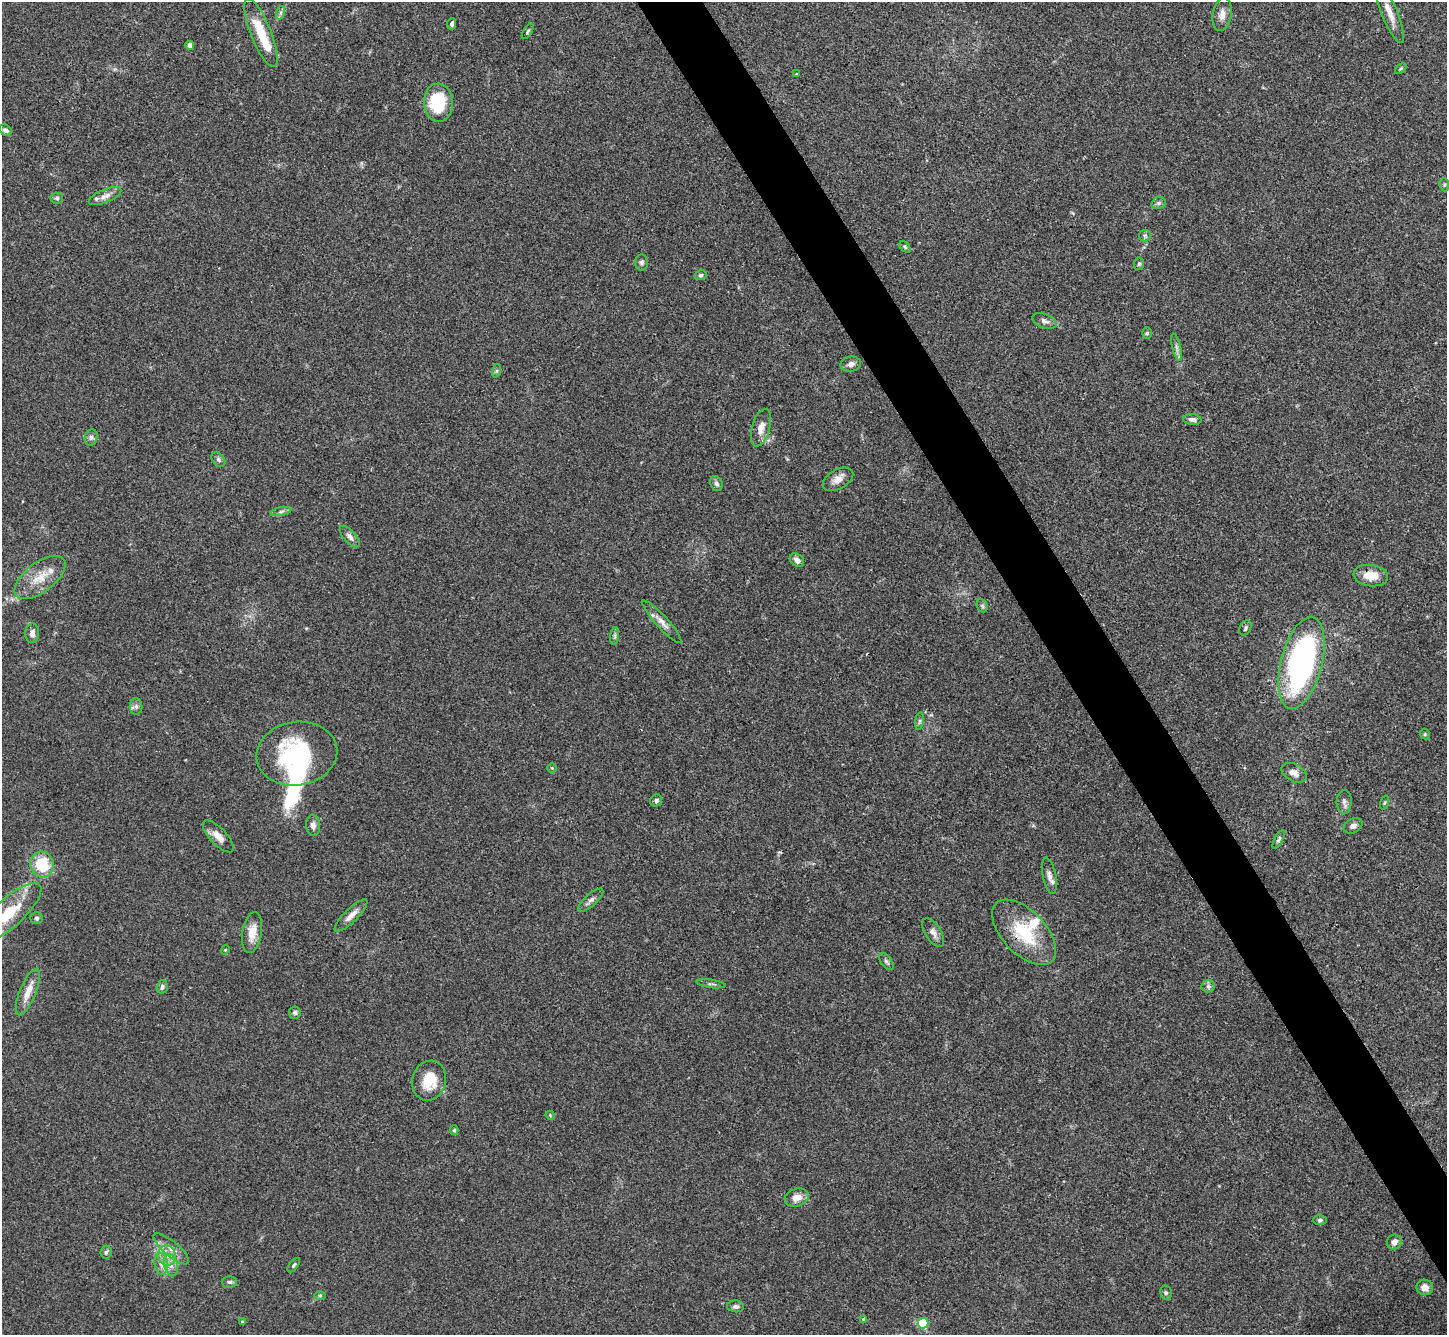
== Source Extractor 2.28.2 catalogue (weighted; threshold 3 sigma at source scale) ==
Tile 6 of 4 x 4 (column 2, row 2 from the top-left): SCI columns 1448-2892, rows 2819-4151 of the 5785 x 5776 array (HDU 1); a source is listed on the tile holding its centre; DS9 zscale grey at full resolution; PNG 1449 x 1337 px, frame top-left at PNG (2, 2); each listed source drawn as its Kron ellipse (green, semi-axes under 4 px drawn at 4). Shown black and unused: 4% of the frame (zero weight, under 3 of 4 exposures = <1% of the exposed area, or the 3 px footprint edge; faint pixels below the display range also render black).
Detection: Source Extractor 2.28.2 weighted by HDU 2 'WHT'; one run over the whole footprint, this tile lists its part. Background 0.0707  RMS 0.0055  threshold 0.0248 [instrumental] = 3 sigma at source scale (4.5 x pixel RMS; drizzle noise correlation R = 1.50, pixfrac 1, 0.05/0.05 arcsec/px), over >= 5 px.
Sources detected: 99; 3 inside a brighter object's white glare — neither listed nor drawn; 5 inside a brighter listed object's ellipse — not listed separately; the other 91 listed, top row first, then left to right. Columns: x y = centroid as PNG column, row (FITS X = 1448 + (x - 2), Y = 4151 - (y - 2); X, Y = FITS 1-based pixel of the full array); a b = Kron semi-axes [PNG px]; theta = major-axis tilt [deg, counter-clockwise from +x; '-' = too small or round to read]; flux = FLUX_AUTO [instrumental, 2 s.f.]
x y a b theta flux
1389 12 34 8 -68 8.2
280 13 7 4 71 1.3
1222 14 17 9 80 4.3
452 24 5 4 - 1.6
528 31 9 3 60 0.84
261 33 36 10 -68 18
190 45 4 4 - 3.8
1401 69 6 4 44 0.82
797 74 4 3 - 0.44
438 103 19 14 -87 28
5 130 7 5 -33 2
1444 185 6 4 -85 0.8
105 196 17 6 23 3.4
57 198 6 5 - 1.2
1159 203 7 5 20 1.2
1145 236 6 5 - 1
905 247 7 4 -46 0.89
642 262 8 6 88 1.4
1139 264 6 5 - 0.93
701 275 6 5 - 1
1044 321 13 7 -22 2.1
1147 333 6 5 - 0.87
1176 347 14 3 -77 1.8
851 364 10 7 11 2.4
496 371 7 4 71 0.83
1192 419 9 5 -6 2
761 428 19 9 75 5.4
91 437 8 6 76 1.6
218 460 8 6 -51 1.3
838 479 16 9 29 4.3
716 484 8 6 -67 1.5
281 512 10 4 11 1.6
350 537 13 6 -48 2.6
797 560 8 6 -42 2.7
1371 575 17 10 -7 8.4
40 577 30 14 37 12
982 606 7 5 -68 1.1
662 622 28 6 -48 4.1
1245 628 8 5 64 1.1
32 633 10 7 88 2.6
615 636 9 4 83 1.1
1301 663 47 20 76 130
136 707 8 6 -89 1.8
919 721 9 4 81 1
1425 734 5 5 - 0.71
297 754 41 32 9 55
552 768 4 4 - 0.54
1294 773 13 8 -29 3.5
656 801 6 6 - 1.4
1344 802 12 7 88 2.3
1385 802 7 3 71 0.71
313 825 10 7 -88 2.5
1353 826 10 7 27 2.4
218 836 20 8 -47 5.3
1279 839 10 4 62 1.2
42 864 13 11 -78 20
1049 876 18 6 -78 3.1
591 900 16 6 42 2.5
9 913 41 14 42 21
351 915 22 6 44 4.3
37 918 6 6 - 1.2
252 932 20 9 81 7.7
1024 932 40 21 -46 28
933 933 16 8 -58 3.1
225 950 4 3 - 0.49
886 962 10 5 -53 1.4
711 984 14 3 -7 1.4
1208 986 6 6 - 1.4
162 987 7 5 74 1.4
28 992 25 8 67 6.9
295 1012 6 6 - 1.2
429 1081 20 17 76 14
550 1115 4 3 - 0.51
454 1130 5 4 - 0.78
797 1197 12 9 18 5
1320 1220 7 5 1 1.1
1394 1242 8 7 - 3.4
171 1249 22 7 -40 5.1
106 1252 6 5 - 1.1
167 1255 10 8 -79 4.7
161 1264 11 6 -82 3
171 1265 11 6 -74 3.1
294 1265 8 3 51 0.82
229 1282 7 5 -1 1.3
1425 1287 8 7 - 3.7
1166 1293 7 5 -76 1.2
320 1295 6 4 1 0.66
736 1306 8 6 -6 1.5
863 1319 4 4 - 0.49
242 1322 3 3 - 0.66
923 1323 5 5 - 37
Overlapping masked pixels (flux is a lower limit): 2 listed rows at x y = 1371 575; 1024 932
Isophote crosses this tile's border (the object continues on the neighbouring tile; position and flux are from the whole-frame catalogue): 1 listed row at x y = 9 913